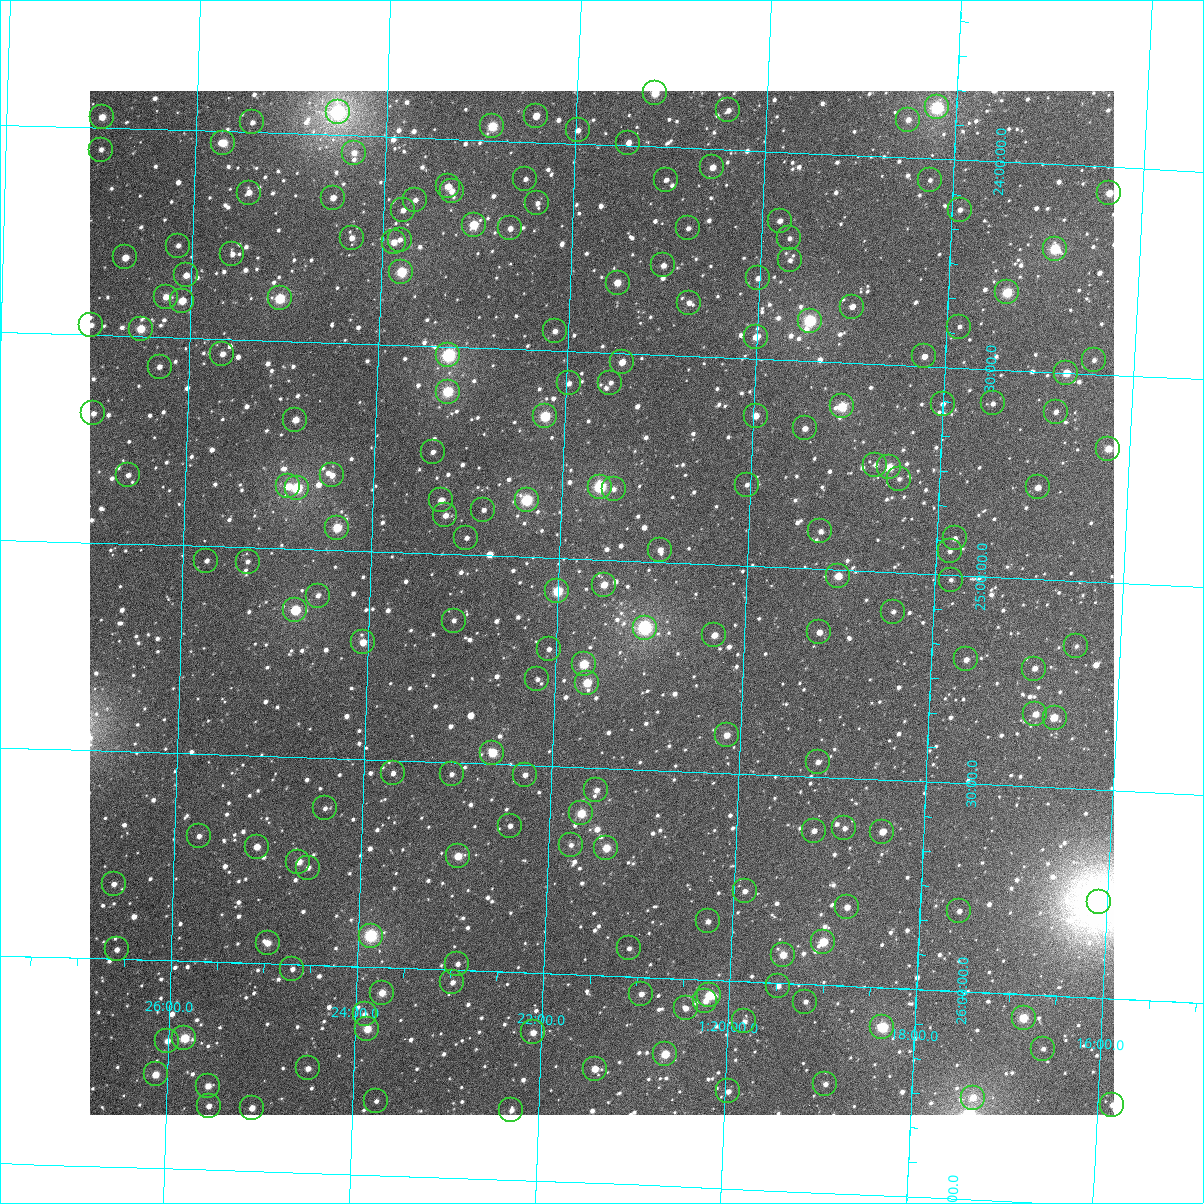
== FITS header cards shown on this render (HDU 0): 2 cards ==
NAXIS1  =                 1024
NAXIS2  =                 1024

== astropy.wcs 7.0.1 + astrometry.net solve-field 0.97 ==
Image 1024 x 1024 px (HDU 0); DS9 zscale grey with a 90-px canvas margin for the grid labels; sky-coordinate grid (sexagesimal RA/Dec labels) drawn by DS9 from the SOLVED WCS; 186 Tycho-2 reference stars matched to detected sources circled (green)
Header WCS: RA---TAN-SIP/DEC--TAN-SIP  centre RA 01:21:32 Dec +25:06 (20.38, +25.10 deg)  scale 8.68 arcsec/px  FOV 148.1' x 148.0'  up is +178 deg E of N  parity flipped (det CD > 0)
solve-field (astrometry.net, Tycho-2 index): VERIFIED the header's WCS against the Tycho-2 star catalogue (verified at 6 index scales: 10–186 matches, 0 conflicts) and refined it, rather than solving blind
Solved WCS: RA---TAN-SIP/DEC--TAN-SIP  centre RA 01:21:32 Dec +25:06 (20.38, +25.10 deg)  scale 8.67 arcsec/px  FOV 148.0' x 148.0'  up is +178 deg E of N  parity flipped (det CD > 0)
The solver's refit moves the header's centre by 1.2 arcsec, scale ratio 0.9996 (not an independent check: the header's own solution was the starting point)
Tycho-2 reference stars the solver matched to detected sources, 186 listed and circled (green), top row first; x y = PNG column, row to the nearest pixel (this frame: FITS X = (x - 90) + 1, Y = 1024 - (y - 91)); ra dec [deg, ICRS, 3 dp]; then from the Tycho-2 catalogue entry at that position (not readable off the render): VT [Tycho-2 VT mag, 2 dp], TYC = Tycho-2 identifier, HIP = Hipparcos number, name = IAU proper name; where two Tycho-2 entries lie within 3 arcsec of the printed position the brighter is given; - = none
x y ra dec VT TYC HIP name
655 93 20.295 +23.871 9.97 1748-1903-1 - -
937 107 19.551 +23.876 8.43 1748-1864-1 6091 -
728 110 20.100 +23.905 11.94 1748-1562-1 - -
338 112 21.129 +23.945 8.67 1748-508-1 - -
536 116 20.606 +23.937 10.88 1748-1760-1 - -
102 117 21.749 +23.974 10.63 1748-456-1 - -
908 120 19.626 +23.909 11.23 1748-170-1 - -
252 122 21.352 +23.976 12.09 1748-388-1 - -
492 126 20.720 +23.966 9.39 1748-581-1 - -
578 130 20.494 +23.968 11.80 1748-1442-1 - -
223 143 21.427 +24.027 10.19 1748-292-1 - -
628 143 20.360 +23.992 11.20 1748-1658-1 - -
101 150 21.749 +24.053 12.29 1748-1133-1 - -
354 153 21.082 +24.042 12.06 1748-807-1 - -
712 167 20.136 +24.044 11.16 1748-318-1 - -
525 179 20.628 +24.090 12.34 1748-990-1 - -
666 180 20.256 +24.078 11.93 1748-1514-1 - -
930 180 19.561 +24.052 12.19 1748-344-1 - -
448 186 20.832 +24.114 10.62 1748-313-1 - -
452 191 20.821 +24.126 11.45 1748-734-1 - -
249 193 21.356 +24.145 11.63 1748-1007-1 - -
1109 193 19.087 +24.063 10.59 1747-1662-1 - -
333 198 21.134 +24.151 11.29 1748-703-1 - -
415 200 20.917 +24.150 11.49 1748-931-1 - -
537 203 20.593 +24.147 11.75 1748-212-1 - -
403 210 20.947 +24.175 11.49 1748-893-1 - -
960 210 19.479 +24.120 11.98 1747-1594-1 - -
780 221 19.953 +24.166 11.88 1748-1772-1 - -
474 225 20.760 +24.204 9.58 1748-1062-1 - -
510 228 20.663 +24.210 12.10 1748-209-1 - -
688 228 20.194 +24.193 11.55 1748-986-1 - -
352 238 21.080 +24.246 11.37 1748-712-1 - -
789 238 19.925 +24.207 11.85 1748-494-1 - -
400 240 20.953 +24.247 11.97 1748-478-1 - -
394 242 20.969 +24.253 11.27 1748-741-1 - -
178 246 21.538 +24.278 12.00 1748-579-1 - -
1055 249 19.224 +24.203 9.14 1747-1524-1 - -
232 254 21.394 +24.295 11.56 1748-1070-1 - -
125 257 21.677 +24.311 10.87 1748-1497-1 - -
790 260 19.921 +24.259 11.79 1748-587-1 - -
663 265 20.255 +24.285 11.39 1748-373-1 - -
401 272 20.946 +24.324 9.18 1748-675-1 - -
186 275 21.515 +24.349 11.42 1748-99-1 - -
758 278 20.005 +24.306 11.91 1748-1222-1 - -
618 283 20.372 +24.331 10.79 1748-522-1 6342 -
1007 292 19.343 +24.313 9.29 1747-2110-1 - -
166 297 21.566 +24.402 10.81 1748-553-1 - -
280 298 21.265 +24.398 9.17 1748-368-1 - -
182 301 21.523 +24.411 10.39 1748-236-1 - -
689 303 20.183 +24.372 11.63 1748-772-1 - -
852 307 19.751 +24.366 11.92 1748-857-1 - -
810 321 19.861 +24.403 8.56 1748-18-1 6192 -
91 325 21.762 +24.476 11.79 1748-438-1 - -
959 327 19.465 +24.401 12.48 1747-1636-1 - -
141 329 21.631 +24.482 9.99 1748-222-1 - -
555 331 20.535 +24.453 11.64 1748-266-1 - -
756 337 20.003 +24.448 10.82 1748-484-1 - -
222 354 21.412 +24.536 11.28 1748-219-1 - -
448 355 20.814 +24.520 8.26 1748-951-1 6472 -
924 356 19.555 +24.477 11.13 1748-171-1 - -
1094 360 19.106 +24.466 12.01 1747-1800-1 - -
622 362 20.354 +24.521 10.83 1748-596-1 - -
160 367 21.577 +24.572 11.58 1748-764-1 - -
1066 373 19.178 +24.502 10.08 1747-1870-1 5965 -
569 383 20.493 +24.577 11.67 1748-1126-1 - -
610 383 20.382 +24.572 12.96 1748-490-1 - -
448 392 20.812 +24.608 8.97 1748-526-1 - -
993 403 19.368 +24.582 12.30 1747-2215-1 - -
943 404 19.500 +24.589 11.92 1747-2000-1 - -
842 406 19.767 +24.606 9.30 1748-706-1 6163 -
1056 412 19.200 +24.595 11.56 1747-1296-1 - -
93 413 21.749 +24.689 11.92 1748-398-1 - -
545 416 20.552 +24.659 9.04 1748-647-1 - -
756 416 19.994 +24.637 10.71 1748-573-1 - -
295 420 21.213 +24.689 10.81 1748-760-1 - -
805 428 19.863 +24.663 11.23 1748-446-1 - -
1108 449 19.057 +24.678 10.33 1747-1660-1 - -
433 452 20.846 +24.754 11.81 1748-674-1 - -
875 465 19.672 +24.743 11.64 1748-854-1 - -
889 467 19.635 +24.747 9.81 1748-1048-1 - -
128 475 21.652 +24.834 11.45 1748-204-1 - -
332 475 21.112 +24.819 11.28 1748-431-1 - -
899 479 19.608 +24.774 12.65 1748-271-1 - -
747 485 20.010 +24.804 12.41 1748-756-1 - -
288 486 21.226 +24.850 10.70 1748-38-1 - -
600 487 20.400 +24.823 8.60 1748-387-1 6354 -
1038 487 19.239 +24.779 10.94 1747-1300-1 - -
297 488 21.204 +24.853 9.08 1748-179-1 - -
614 489 20.363 +24.828 11.16 1748-767-1 - -
441 500 20.819 +24.871 10.83 1748-103-1 - -
527 500 20.593 +24.862 8.71 1748-320-1 - -
483 510 20.706 +24.890 11.85 1748-343-1 - -
445 515 20.807 +24.906 11.19 1748-385-1 - -
337 528 21.093 +24.946 9.54 1748-102-1 - -
820 531 19.809 +24.909 11.59 1748-354-1 - -
466 538 20.749 +24.959 11.52 1748-51-1 - -
955 538 19.453 +24.911 11.87 1747-1570-1 - -
660 550 20.233 +24.970 10.92 1748-49-1 - -
950 551 19.464 +24.942 12.08 1747-1418-1 - -
206 561 21.437 +25.035 12.42 1751-55-1 - -
248 562 21.328 +25.034 12.14 1751-911-1 - -
838 576 19.757 +25.015 10.22 1751-1583-1 - -
951 580 19.458 +25.011 12.04 1750-2148-1 - -
604 585 20.379 +25.058 10.82 1751-1169-1 - -
557 591 20.502 +25.079 9.13 1751-1639-1 - -
318 596 21.138 +25.110 12.05 1751-1097-1 - -
295 610 21.197 +25.147 9.52 1751-1317-1 - -
893 612 19.607 +25.094 12.08 1751-1629-1 - -
454 621 20.775 +25.159 11.82 1751-1589-1 - -
645 628 20.265 +25.158 7.93 1751-1027-1 6308 -
819 632 19.802 +25.151 11.12 1751-915-1 - -
714 635 20.080 +25.169 10.93 1751-165-1 - -
363 642 21.014 +25.219 10.34 1751-1501-1 - -
1076 646 19.116 +25.157 12.69 1750-2062-1 - -
549 649 20.519 +25.219 11.65 1751-495-1 - -
966 659 19.407 +25.202 11.42 1750-2310-1 - -
584 664 20.424 +25.252 9.54 1751-1713-1 - -
1034 669 19.224 +25.216 11.30 1750-2344-1 - -
537 679 20.546 +25.293 11.96 1751-969-1 - -
587 683 20.414 +25.297 9.98 1751-1603-1 - -
1035 714 19.216 +25.325 11.29 1750-2331-1 - -
1055 718 19.164 +25.331 10.30 1750-2126-1 5957 -
727 735 20.036 +25.409 10.65 1751-1951-1 - -
492 753 20.658 +25.473 9.69 1751-1371-1 - -
818 762 19.790 +25.464 12.40 1751-731-1 - -
393 773 20.921 +25.531 11.78 1751-1469-1 - -
452 774 20.765 +25.529 11.97 1751-209-1 - -
525 775 20.569 +25.524 11.40 1751-1871-1 - -
596 790 20.377 +25.554 11.73 1751-303-1 - -
325 808 21.100 +25.622 12.20 1751-609-1 - -
581 813 20.416 +25.612 9.68 1751-47-1 - -
510 826 20.604 +25.648 12.03 1751-1839-1 - -
844 828 19.711 +25.621 11.67 1751-1923-1 - -
814 831 19.792 +25.630 11.41 1751-1073-1 - -
882 832 19.609 +25.625 10.51 1751-645-1 - -
199 836 21.434 +25.698 11.56 1751-305-1 - -
571 845 20.440 +25.688 12.39 1751-1647-1 - -
257 847 21.279 +25.720 11.10 1751-1231-1 - -
606 848 20.345 +25.692 9.96 1751-187-1 - -
458 856 20.741 +25.725 10.05 1751-729-1 - -
298 862 21.166 +25.752 10.89 1751-1431-1 - -
308 868 21.140 +25.766 11.80 1751-1485-1 - -
114 884 21.658 +25.820 11.80 1751-1303-1 - -
745 891 19.970 +25.783 11.99 1751-1971-1 - -
1099 902 19.021 +25.769 7.08 1750-2134-1 5914 -
847 907 19.695 +25.810 11.48 1751-395-1 - -
959 911 19.394 +25.807 11.59 1750-2061-1 - -
708 921 20.066 +25.859 11.84 1751-141-1 - -
371 936 20.966 +25.925 8.34 1751-103-1 6529 -
823 942 19.754 +25.896 9.76 1751-1633-1 - -
268 943 21.242 +25.951 10.76 1751-1515-1 - -
629 948 20.274 +25.932 12.22 1751-69-1 - -
117 949 21.645 +25.977 12.19 1751-1455-1 - -
783 955 19.861 +25.932 10.37 1751-503-1 - -
457 964 20.731 +25.985 11.95 1751-1423-1 - -
292 969 21.173 +26.011 11.68 1751-1915-1 - -
452 982 20.743 +26.030 11.61 1751-1475-1 - -
778 986 19.870 +26.007 11.64 1751-663-1 - -
382 993 20.931 +26.061 10.39 1751-287-1 - -
641 994 20.236 +26.040 11.32 1751-763-1 - -
709 995 20.053 +26.037 9.59 1751-175-1 - -
705 1001 20.063 +26.051 11.43 1751-751-1 - -
805 1002 19.795 +26.042 12.22 1751-253-1 - -
686 1008 20.115 +26.071 11.50 1751-951-1 - -
365 1014 20.975 +26.115 11.85 1751-533-1 - -
1024 1018 19.209 +26.058 9.58 1750-1901-1 - -
744 1021 19.956 +26.096 12.18 1751-997-1 - -
882 1027 19.585 +26.095 8.89 1751-159-1 6101 -
367 1029 20.967 +26.149 10.10 1751-337-1 - -
533 1032 20.522 +26.143 10.83 1751-73-1 - -
184 1038 21.456 +26.186 9.54 1751-989-1 - -
167 1041 21.502 +26.194 11.41 1751-2176-1 - -
1043 1049 19.153 +26.129 12.26 1750-1647-1 - -
665 1054 20.165 +26.183 9.90 1751-1171-1 - -
308 1068 21.122 +26.249 11.43 1751-2125-1 - -
595 1069 20.353 +26.225 10.44 1751-2157-1 - -
156 1074 21.530 +26.275 10.25 1751-1956-1 - -
825 1084 19.732 +26.238 11.77 1751-2131-1 - -
208 1086 21.389 +26.299 10.94 1751-1848-1 - -
728 1091 19.992 +26.266 11.38 1751-1996-1 - -
973 1098 19.335 +26.255 10.63 1750-2341-1 - -
376 1101 20.936 +26.322 12.38 1751-1812-1 - -
1112 1105 18.960 +26.255 11.24 1750-2324-1 - -
209 1106 21.385 +26.347 11.34 1751-1716-1 - -
252 1108 21.269 +26.349 11.12 1751-2080-1 - -
511 1110 20.572 +26.333 11.77 1751-1724-1 - -